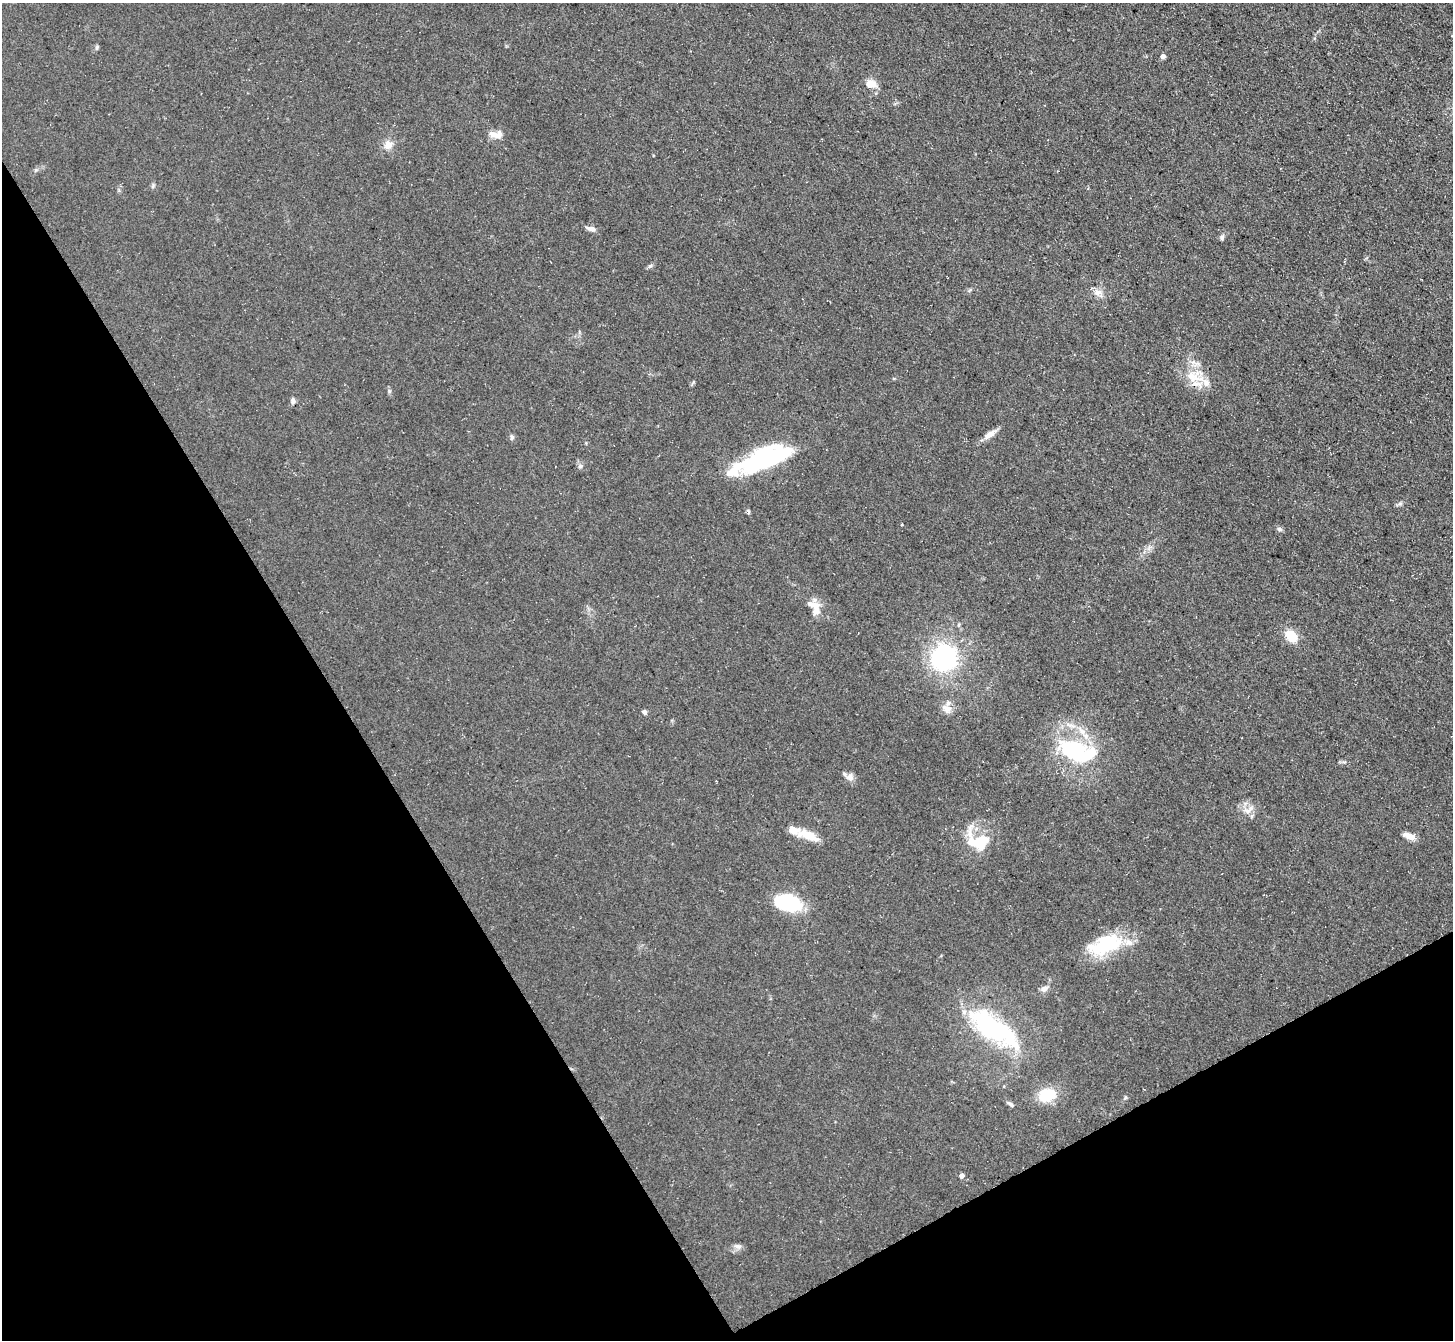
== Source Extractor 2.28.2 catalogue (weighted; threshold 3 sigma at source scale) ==
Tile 14 of 4 x 4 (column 2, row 4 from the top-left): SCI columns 1454-2904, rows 155-1492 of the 5807 x 5798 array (HDU 1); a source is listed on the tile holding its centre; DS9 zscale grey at full resolution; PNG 1455 x 1342 px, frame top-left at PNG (2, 3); no overlay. Shown black and unused: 30% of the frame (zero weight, under 3 of 5 exposures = <1% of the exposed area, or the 3 px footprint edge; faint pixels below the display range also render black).
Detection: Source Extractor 2.28.2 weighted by HDU 2 'WHT'; one run over the whole footprint, this tile lists its part. Background 0.0741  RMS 0.0085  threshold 0.0383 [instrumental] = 3 sigma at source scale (4.5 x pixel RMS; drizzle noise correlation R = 1.50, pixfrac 1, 0.05/0.05 arcsec/px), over >= 5 px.
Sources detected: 53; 3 inside a brighter object's white glare — not listed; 8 inside a brighter listed object's ellipse — not listed separately; the other 42 listed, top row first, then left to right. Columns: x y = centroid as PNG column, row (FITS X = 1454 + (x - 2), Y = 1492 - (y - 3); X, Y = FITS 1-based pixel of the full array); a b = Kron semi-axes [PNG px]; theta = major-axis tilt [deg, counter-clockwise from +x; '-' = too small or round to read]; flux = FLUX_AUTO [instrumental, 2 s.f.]
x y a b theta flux
97 48 6 4 90 1.4
1163 56 6 5 - 2.9
871 84 14 11 -7 8.9
496 134 18 8 -1 8.4
388 145 14 12 52 7.5
153 186 9 3 77 1.4
591 229 12 6 -14 4
1222 237 7 5 81 2.2
650 266 7 4 43 1.7
1098 292 13 8 7 6.3
1193 362 6 6 - 2.7
1192 377 29 15 -16 21
693 382 9 3 57 1.2
389 391 6 5 - 1.5
293 401 8 6 -88 2.6
990 434 19 7 36 7.3
512 437 7 5 -80 2
759 462 54 23 17 89
580 466 6 5 - 2.1
1400 503 7 4 1 1.8
1279 529 8 5 -26 2
1149 548 9 5 70 3.3
816 609 19 10 89 11
1291 636 15 11 -45 16
944 657 33 32 - 100
947 709 13 9 -21 7.1
644 712 6 5 - 2.2
1074 751 40 24 -17 77
850 777 10 9 - 4.3
1248 811 15 8 -14 6.7
808 836 29 10 -19 16
1409 836 16 7 -21 6.7
978 842 31 19 6 29
789 903 25 16 -16 62
1105 945 45 21 21 52
1044 989 10 6 34 4.1
993 1028 73 25 -36 110
1047 1095 18 13 13 28
1125 1098 5 3 - 1.2
1010 1104 9 4 -25 1.9
961 1176 5 5 - 3.5
738 1246 11 6 -1 3.2